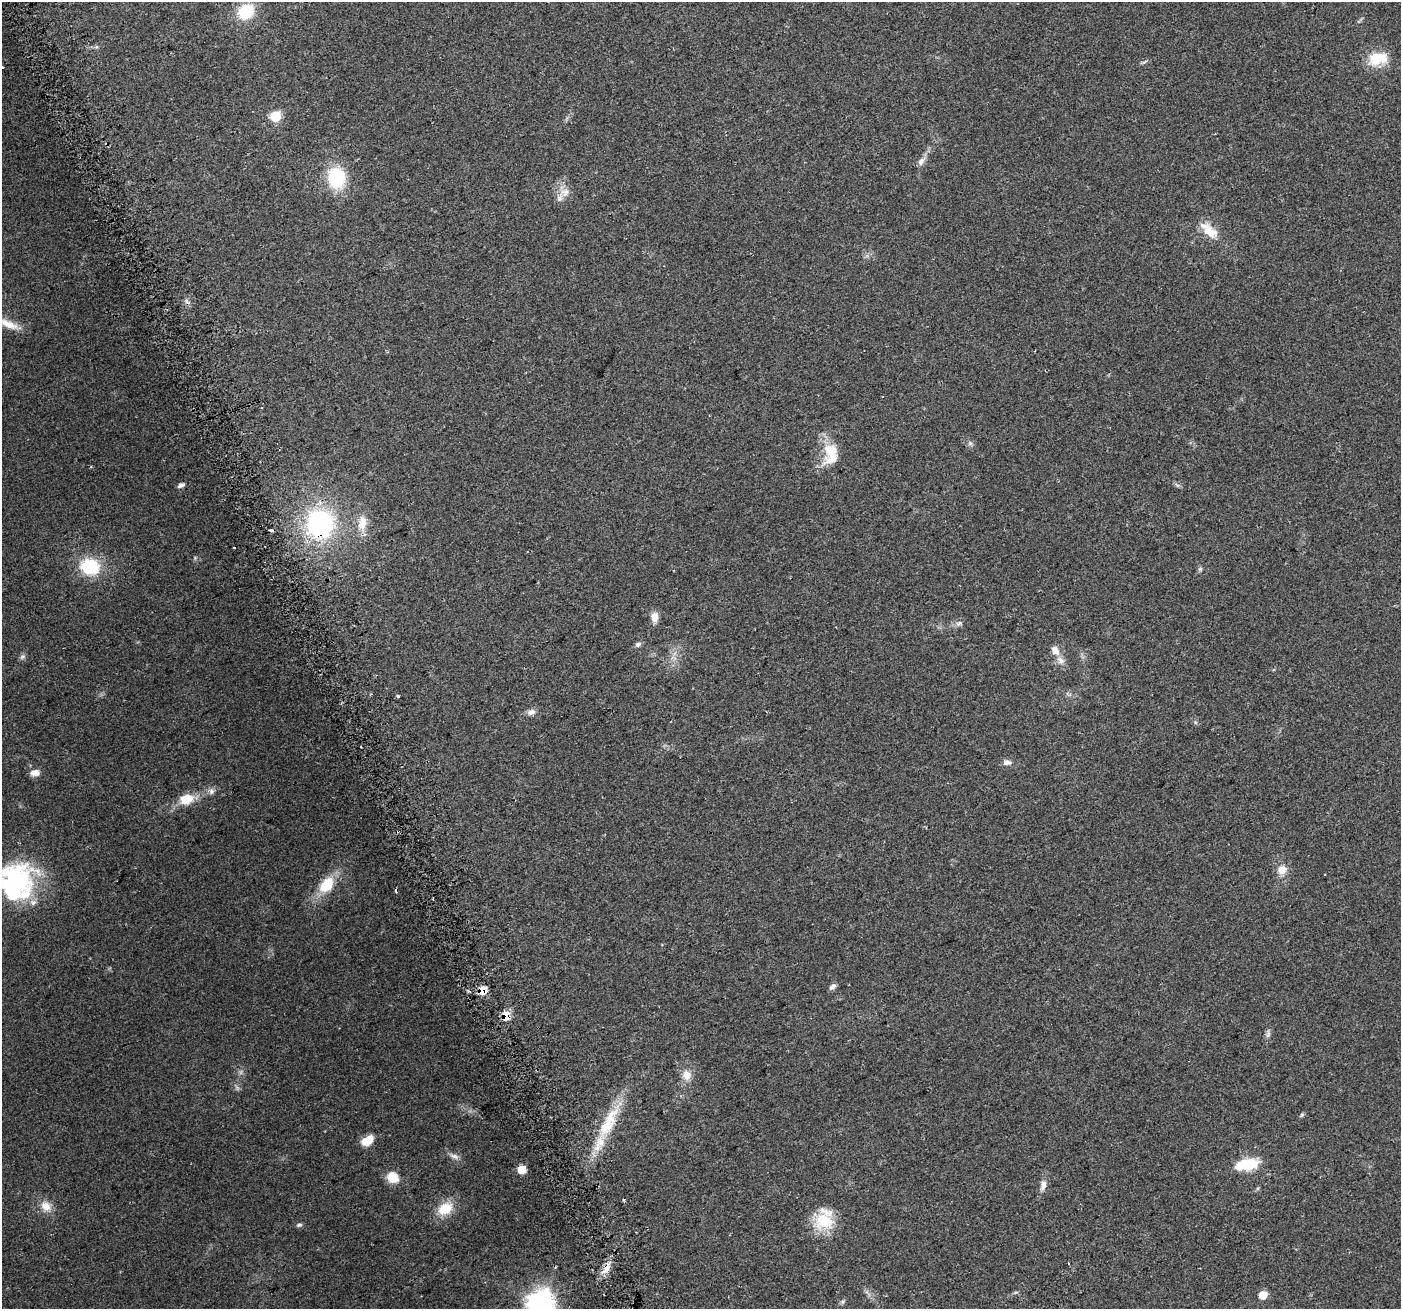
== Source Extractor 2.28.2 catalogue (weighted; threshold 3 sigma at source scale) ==
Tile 11 of 4 x 4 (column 3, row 3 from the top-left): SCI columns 2830-4228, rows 1405-2711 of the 5661 x 5476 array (HDU 1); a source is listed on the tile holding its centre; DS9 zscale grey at full resolution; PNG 1403 x 1311 px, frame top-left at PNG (2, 2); no overlay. Shown black and unused: <1% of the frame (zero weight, under 2 of 3 exposures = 2% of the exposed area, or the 3 px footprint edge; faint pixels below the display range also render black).
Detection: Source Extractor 2.28.2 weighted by HDU 2 'WHT'; one run over the whole footprint, this tile lists its part. Background 0.0747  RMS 0.0095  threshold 0.0427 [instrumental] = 3 sigma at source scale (4.5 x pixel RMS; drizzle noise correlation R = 1.50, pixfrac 1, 0.0396/0.0396 arcsec/px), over >= 5 px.
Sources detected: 66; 2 too faint to see at this stretch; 1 inside a brighter object's white glare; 3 cosmic-ray / hot-pixel residue — not listed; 6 inside a brighter listed object's ellipse — not listed separately; the other 54 listed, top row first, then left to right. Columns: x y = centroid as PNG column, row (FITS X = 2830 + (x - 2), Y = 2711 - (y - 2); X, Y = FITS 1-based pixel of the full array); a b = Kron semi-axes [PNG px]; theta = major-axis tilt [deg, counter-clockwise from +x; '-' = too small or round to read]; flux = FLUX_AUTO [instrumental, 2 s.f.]
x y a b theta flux
246 12 19 15 38 33
1377 58 22 14 8 27
2 67 3 3 - 2.1
275 116 6 6 - 59
921 161 13 7 53 5.1
336 178 20 17 -79 54
565 192 15 11 33 8.7
1209 231 26 15 -44 17
8 324 34 9 -25 16
970 443 6 6 - 2.1
831 451 19 17 -21 21
181 485 9 6 20 2.8
1177 485 8 4 -37 1.8
320 523 33 32 - 130
362 523 24 12 85 15
271 530 5 3 - 6
234 547 3 2 - 1.5
90 566 21 17 -14 48
1200 569 6 6 - 1.7
655 617 12 8 -88 8
959 623 9 6 31 3.1
638 644 7 6 - 2.9
1055 650 13 9 -60 7.3
22 657 8 5 18 2.2
398 696 3 3 - 4.1
531 712 11 7 16 4.7
1007 762 11 7 -6 4.3
35 773 12 8 4 6.8
211 791 9 8 - 4
187 799 20 14 12 18
1282 870 12 11 - 9.8
16 881 43 41 -63 130
326 885 23 15 50 27
832 987 9 6 42 3.2
482 990 7 6 - 15
506 1016 7 6 - 20
1268 1034 14 5 85 3.3
686 1075 14 12 -72 9.6
1302 1115 7 4 38 1.5
610 1118 47 15 55 36
367 1140 13 8 34 17
454 1156 15 6 -21 4.5
1247 1164 27 12 11 32
522 1169 5 5 - 27
393 1177 13 10 -49 17
1043 1185 15 8 75 5.8
46 1206 15 12 -34 11
445 1209 20 15 33 21
824 1221 27 23 -3 32
299 1225 8 5 10 1.9
606 1269 16 7 52 8.1
1263 1295 6 5 - 20
842 1302 7 5 36 1.9
540 1303 9 9 - 1000
Overlapping masked pixels (flux is a lower limit): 4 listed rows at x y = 320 523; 482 990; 506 1016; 606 1269
Isophote crosses this tile's border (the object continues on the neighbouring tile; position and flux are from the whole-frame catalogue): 4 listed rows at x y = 2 67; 8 324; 16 881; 540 1303